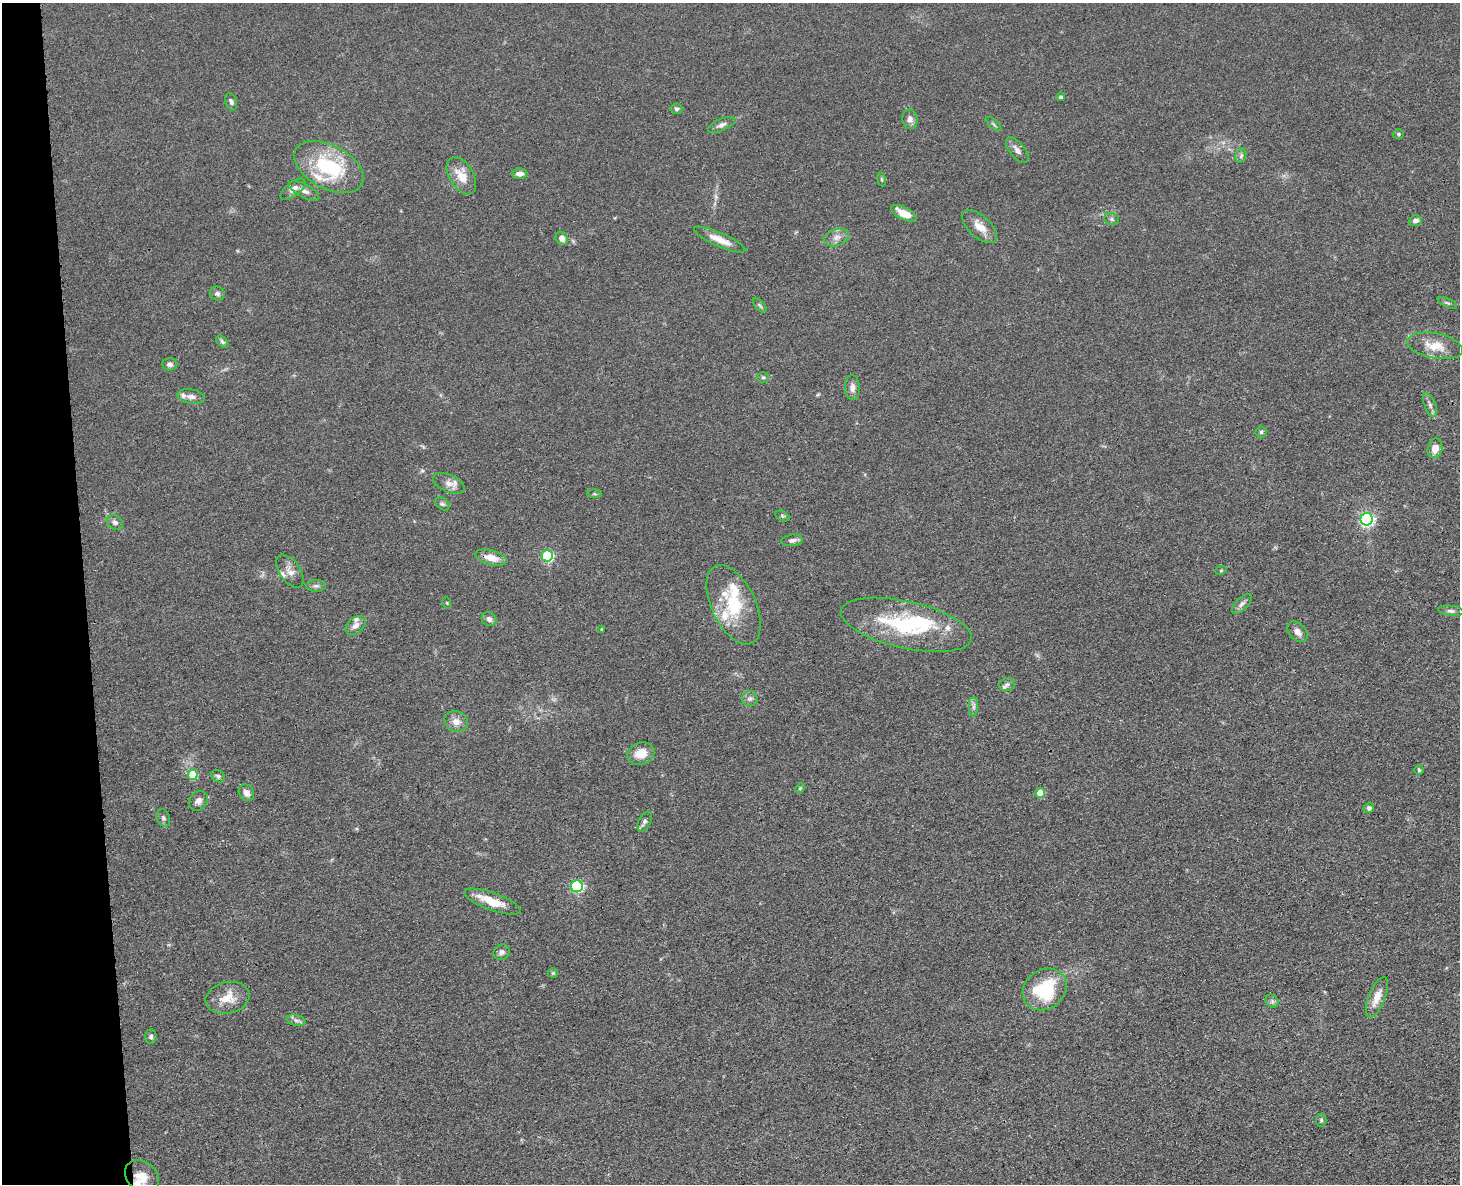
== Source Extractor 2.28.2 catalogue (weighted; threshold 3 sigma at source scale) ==
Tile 4 of 3 x 4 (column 1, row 2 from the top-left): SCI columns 270-1727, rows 2483-3664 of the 4800 x 4963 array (HDU 1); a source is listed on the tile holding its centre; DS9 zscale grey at full resolution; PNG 1462 x 1186 px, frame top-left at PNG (2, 3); each listed source drawn as its Kron ellipse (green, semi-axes under 4 px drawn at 4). Shown black and unused: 6% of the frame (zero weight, under 3 of 4 exposures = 6% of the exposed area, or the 3 px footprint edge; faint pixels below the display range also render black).
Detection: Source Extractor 2.28.2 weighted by HDU 2 'WHT'; one run over the whole footprint, this tile lists its part. Background 0.0683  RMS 0.0059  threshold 0.0265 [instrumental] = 3 sigma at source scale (4.5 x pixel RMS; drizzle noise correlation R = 1.50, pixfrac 1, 0.05/0.05 arcsec/px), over >= 5 px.
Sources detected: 93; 1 too faint to see at this stretch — neither listed nor drawn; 10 inside a brighter listed object's ellipse — not listed separately; the other 82 listed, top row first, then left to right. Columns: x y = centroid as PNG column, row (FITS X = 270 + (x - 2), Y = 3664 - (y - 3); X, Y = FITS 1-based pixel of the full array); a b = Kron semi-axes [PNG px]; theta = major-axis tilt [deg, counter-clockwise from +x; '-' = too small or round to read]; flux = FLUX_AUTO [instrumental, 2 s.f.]
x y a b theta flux
1061 97 4 4 - 0.98
231 102 9 5 -72 1.6
676 109 6 5 - 1.2
910 119 10 7 -81 2.9
994 124 9 3 -40 0.89
721 125 14 6 24 2.5
1398 134 5 4 - 0.96
1017 150 15 7 -51 3.3
1241 156 7 5 68 1.3
329 167 37 22 -27 44
520 174 7 5 1 3.1
461 176 20 12 -59 9.8
882 179 7 3 -82 0.83
293 189 15 7 37 4.1
304 191 17 6 -28 3.4
904 213 14 6 -27 8.2
1112 219 7 6 - 1.3
1415 221 6 5 - 2.5
980 227 21 11 -42 7.5
837 237 13 8 18 3.6
562 238 7 6 - 3.4
720 240 28 7 -24 8.1
217 294 7 7 - 1.6
1447 303 10 3 -24 1
760 305 9 4 -49 1
222 342 7 4 -45 1.1
1435 346 28 12 -10 11
170 364 7 6 - 1.7
763 377 6 5 - 0.91
852 388 12 7 -89 3.1
191 397 14 7 -8 3.1
1430 405 12 5 -69 2.1
1261 432 5 5 - 0.93
1435 448 10 7 76 6.2
449 483 16 8 -24 4.4
594 494 7 4 0 0.84
442 504 8 5 -39 1.2
782 516 7 4 -26 0.89
1367 519 6 6 - 140
115 522 8 7 - 1.9
792 540 11 6 6 2.1
547 556 6 5 - 52
491 558 16 7 -15 7.5
1221 570 6 3 19 0.56
290 571 19 10 -55 4.9
316 586 10 6 0 1.7
447 603 6 3 -72 0.56
1242 604 13 6 45 2.2
734 605 42 22 -64 32
1451 611 13 5 -7 1.8
489 619 8 6 -36 2.1
356 625 11 7 40 3.4
906 625 67 23 -13 55
602 629 3 3 - 0.5
1297 632 12 8 -46 3.4
1007 684 8 6 14 1.7
750 699 8 7 - 2
973 707 9 4 90 1.8
456 722 12 10 -26 4.5
641 754 14 11 20 8.4
1419 770 5 4 - 0.8
193 775 5 5 - 22
218 776 7 5 -31 1.3
800 788 5 4 - 0.68
246 793 9 7 -55 3.4
1040 793 5 4 - 9.2
198 801 11 9 47 3
1369 808 5 5 - 1.5
163 818 9 6 -71 1.6
644 822 11 6 62 2
577 886 6 6 - 71
493 902 30 8 -20 11
501 952 8 7 - 2.4
553 973 5 5 - 0.73
1045 989 23 19 36 36
1377 997 21 8 68 7.2
228 998 22 15 14 11
1272 1001 7 6 - 1.5
296 1020 10 5 -13 1.8
151 1036 7 5 88 1.5
1321 1120 6 5 - 0.88
142 1177 19 14 -41 9.4
Overlapping masked pixels (flux is a lower limit): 1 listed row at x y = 142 1177
Isophote crosses this tile's border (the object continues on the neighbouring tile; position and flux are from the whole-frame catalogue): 1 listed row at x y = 142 1177